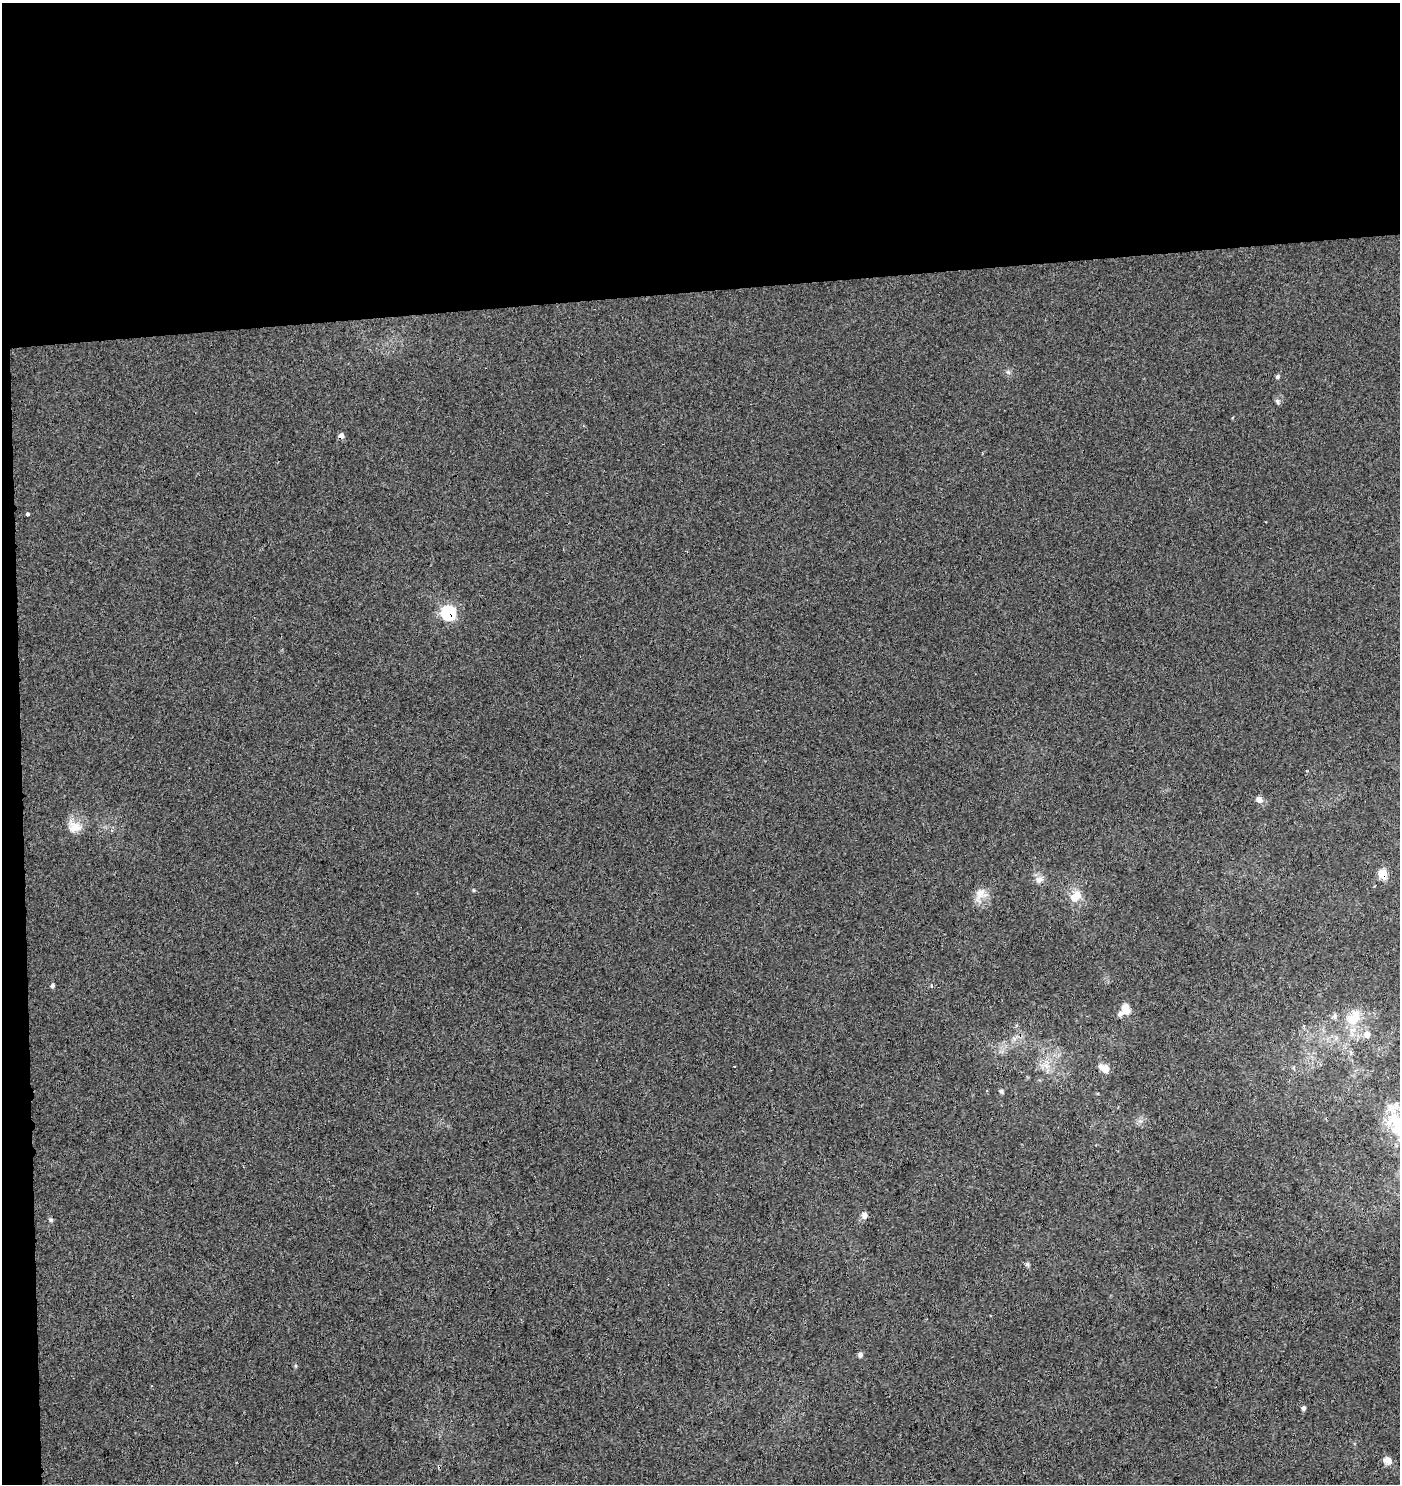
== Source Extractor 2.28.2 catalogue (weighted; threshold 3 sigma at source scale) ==
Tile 1 of 3 x 3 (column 1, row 1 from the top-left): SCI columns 3-1400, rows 3016-4497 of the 4244 x 4552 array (HDU 1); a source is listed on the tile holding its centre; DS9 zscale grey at full resolution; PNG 1402 x 1486 px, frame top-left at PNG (2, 3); no overlay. Shown black and unused: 21% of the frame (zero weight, under 3 of 4 exposures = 5% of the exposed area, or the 3 px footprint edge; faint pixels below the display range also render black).
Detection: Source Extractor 2.28.2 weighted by HDU 2 'WHT'; one run over the whole footprint, this tile lists its part. Background -0.00215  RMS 0.0037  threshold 0.0169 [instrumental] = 3 sigma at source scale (4.5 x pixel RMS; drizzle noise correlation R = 1.50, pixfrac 1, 0.0396/0.0396 arcsec/px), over >= 5 px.
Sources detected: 32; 3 inside a brighter listed object's ellipse — not listed separately; the other 29 listed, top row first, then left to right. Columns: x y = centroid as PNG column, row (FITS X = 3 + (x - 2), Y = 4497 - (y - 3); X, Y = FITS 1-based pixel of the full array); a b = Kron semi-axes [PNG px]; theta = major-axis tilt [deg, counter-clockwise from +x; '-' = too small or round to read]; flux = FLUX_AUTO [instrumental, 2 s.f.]
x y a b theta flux
1008 372 6 5 - 0.72
1277 377 6 5 - 0.73
1277 401 7 5 -76 0.87
341 435 6 6 - 1.7
27 514 3 3 - 6.2
448 613 8 7 - 43
1259 799 9 8 - 1.7
74 827 18 16 -15 4.9
1382 874 6 6 - 11
1039 880 11 9 36 2.1
473 890 5 3 - 0.37
980 893 16 13 55 4.3
1075 897 15 9 37 5.5
52 986 5 4 - 0.7
932 986 4 3 - 0.58
1125 1009 11 8 -78 5
1334 1016 9 6 84 1.2
1353 1018 26 17 57 9.7
1367 1035 9 8 - 2.6
734 1066 2 2 - 0.32
1105 1068 10 7 -28 3.9
1001 1091 6 5 - 0.69
1398 1120 38 27 15 20
864 1215 9 7 73 1.5
50 1220 6 5 - 0.68
1028 1265 8 4 -90 0.67
860 1355 7 6 - 0.93
1303 1408 6 5 - 0.83
1387 1460 11 9 -33 2.2
Overlapping masked pixels (flux is a lower limit): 3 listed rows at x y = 341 435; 448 613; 1382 874
Isophote crosses this tile's border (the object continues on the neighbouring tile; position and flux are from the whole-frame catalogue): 1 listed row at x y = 1398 1120